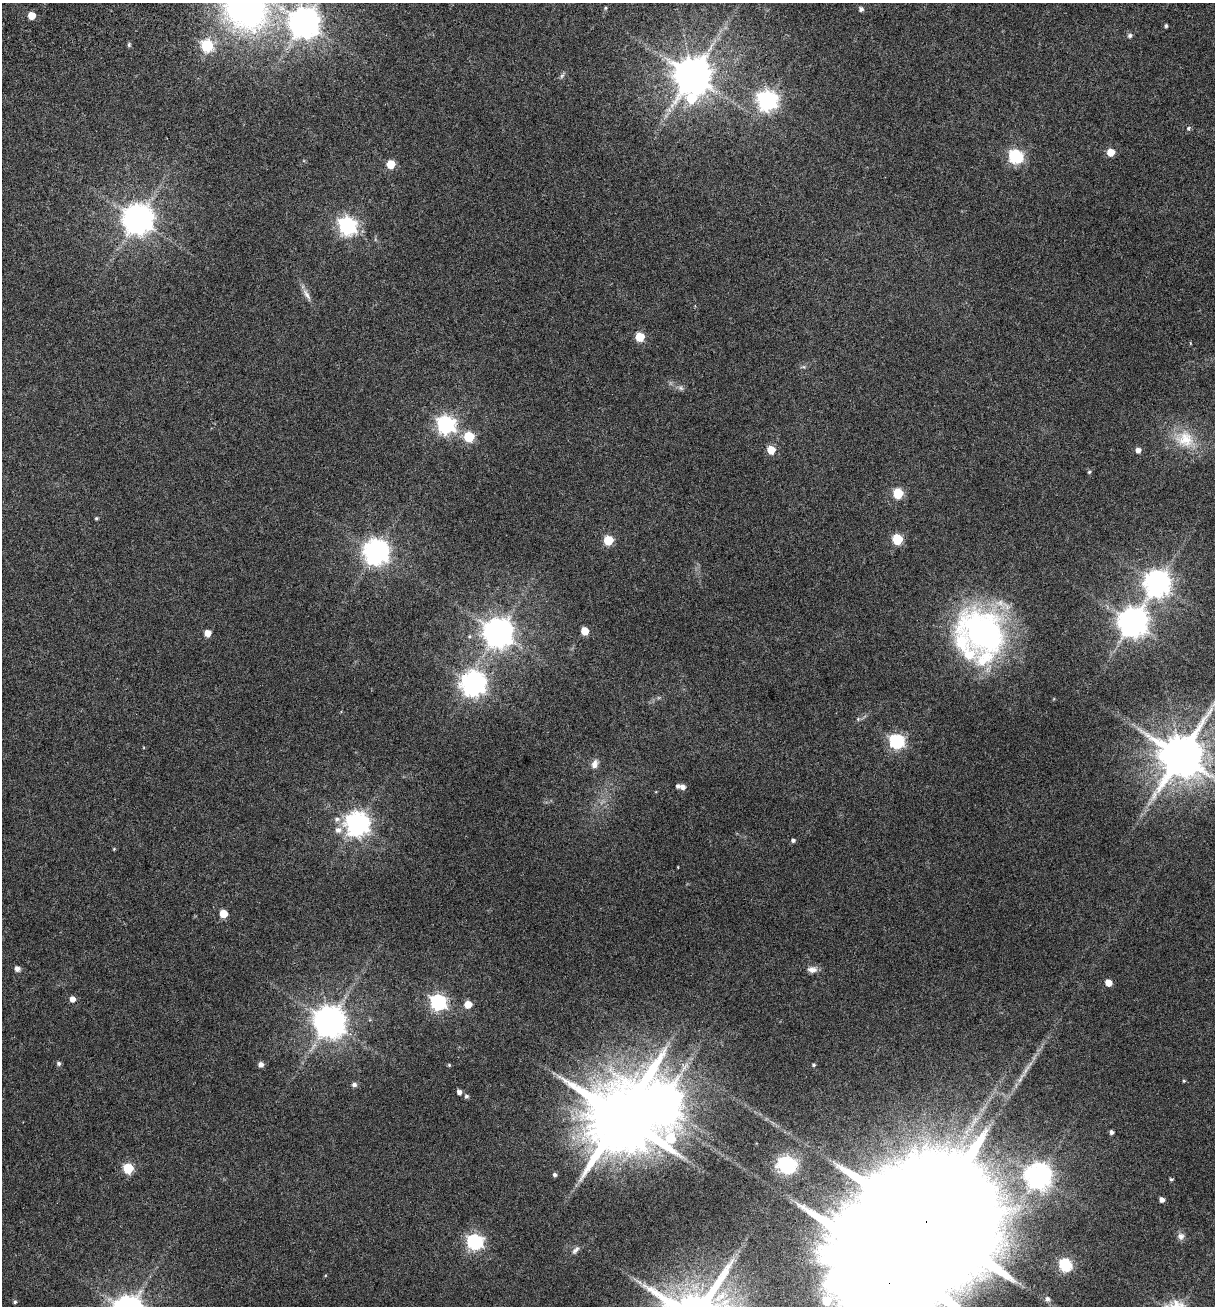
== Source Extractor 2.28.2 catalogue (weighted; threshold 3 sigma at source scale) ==
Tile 11 of 4 x 4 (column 3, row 3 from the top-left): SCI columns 2766-3978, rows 1422-2725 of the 5348 x 5499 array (HDU 1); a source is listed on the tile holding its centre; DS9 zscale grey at full resolution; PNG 1217 x 1308 px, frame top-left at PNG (2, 3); no overlay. Shown black and unused: <1% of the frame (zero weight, under 3 of 6 exposures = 11% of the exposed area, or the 3 px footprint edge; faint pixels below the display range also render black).
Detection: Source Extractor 2.28.2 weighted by HDU 2 'WHT'; one run over the whole footprint, this tile lists its part. Background 0.0341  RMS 0.0029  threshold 0.0117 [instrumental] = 3 sigma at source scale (4.09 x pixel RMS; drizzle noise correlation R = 1.36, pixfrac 0.8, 0.0396/0.0396 arcsec/px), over >= 5 px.
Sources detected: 91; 2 inside a brighter object's white glare — not listed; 4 inside a brighter listed object's ellipse — not listed separately; the other 85 listed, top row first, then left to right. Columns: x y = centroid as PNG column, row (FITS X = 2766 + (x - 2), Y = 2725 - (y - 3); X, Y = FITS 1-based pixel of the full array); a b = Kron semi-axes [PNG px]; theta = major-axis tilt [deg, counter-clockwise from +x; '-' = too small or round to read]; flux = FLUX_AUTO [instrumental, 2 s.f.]
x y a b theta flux
245 7 42 36 -51 96
605 8 5 4 - 0.31
861 9 5 5 - 0.76
31 15 5 5 - 4.5
304 23 9 9 - 430
1166 26 4 3 - 0.41
1130 35 6 5 - 0.66
129 45 6 4 -79 0.43
207 46 6 6 - 27
692 75 10 10 - 790
562 76 8 5 53 0.55
691 99 23 12 5 14
767 100 7 7 - 140
1189 128 5 4 - 0.63
1110 152 5 5 - 4
1016 157 6 6 - 46
390 164 5 5 - 7.3
138 219 9 9 - 430
347 226 7 7 - 95
307 295 19 6 -60 1.5
640 337 5 5 - 9.5
681 388 9 6 -27 0.73
445 425 7 7 - 97
469 437 6 6 - 18
1185 439 28 24 -21 8.9
771 450 5 5 - 6.1
1138 450 5 5 - 1.5
1089 472 5 5 - 0.35
898 493 6 6 - 17
96 518 5 4 - 0.32
897 539 6 6 - 17
608 540 5 5 - 13
376 552 8 8 - 250
1157 583 9 8 - 260
1133 622 9 9 - 390
585 631 5 5 - 5.2
498 632 9 9 - 390
984 632 59 43 -41 68
207 633 5 5 - 2.8
473 684 8 8 - 230
341 712 3 3 - 0.23
858 719 5 5 - 0.35
896 741 6 6 - 54
1180 756 13 12 - 1300
595 764 12 8 72 1.5
683 787 6 6 - 1.2
337 819 8 7 - 1.1
357 824 8 8 - 210
338 830 11 9 -3 1.7
793 840 5 4 - 0.65
114 849 4 4 - 0.21
678 867 3 2 - 0.18
223 914 5 5 - 5.6
17 968 5 5 - 1.2
812 970 13 8 -2 1.5
1108 983 5 5 - 3
72 999 5 5 - 1.8
438 1002 7 6 - 72
468 1004 5 5 - 4.3
329 1021 9 9 - 490
59 1063 6 5 - 0.56
261 1065 5 5 - 1.3
449 1065 4 4 - 0.28
814 1065 4 3 - 0.36
1026 1070 21 4 59 1.8
1184 1081 4 3 - 0.29
354 1085 6 5 - 0.75
459 1092 5 5 - 1.2
466 1096 5 5 - 0.58
621 1117 19 17 -65 3100
1111 1132 4 4 - 0.8
788 1165 9 8 - 57
128 1168 6 6 - 17
555 1175 5 4 - 0.65
1038 1176 8 8 - 260
1171 1179 4 4 - 0.39
1162 1200 5 4 - 1.2
926 1223 51 24 -82 19000
1181 1236 10 9 - 1.2
475 1242 7 6 - 72
575 1250 12 6 46 0.96
1065 1265 6 6 - 35
639 1282 10 4 -37 0.97
1048 1299 7 7 - 1.2
15 1302 5 4 - 0.42
Overlapping masked pixels (flux is a lower limit): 1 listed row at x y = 926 1223
Isophote crosses this tile's border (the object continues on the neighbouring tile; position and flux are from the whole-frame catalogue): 3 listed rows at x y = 245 7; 1180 756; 926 1223